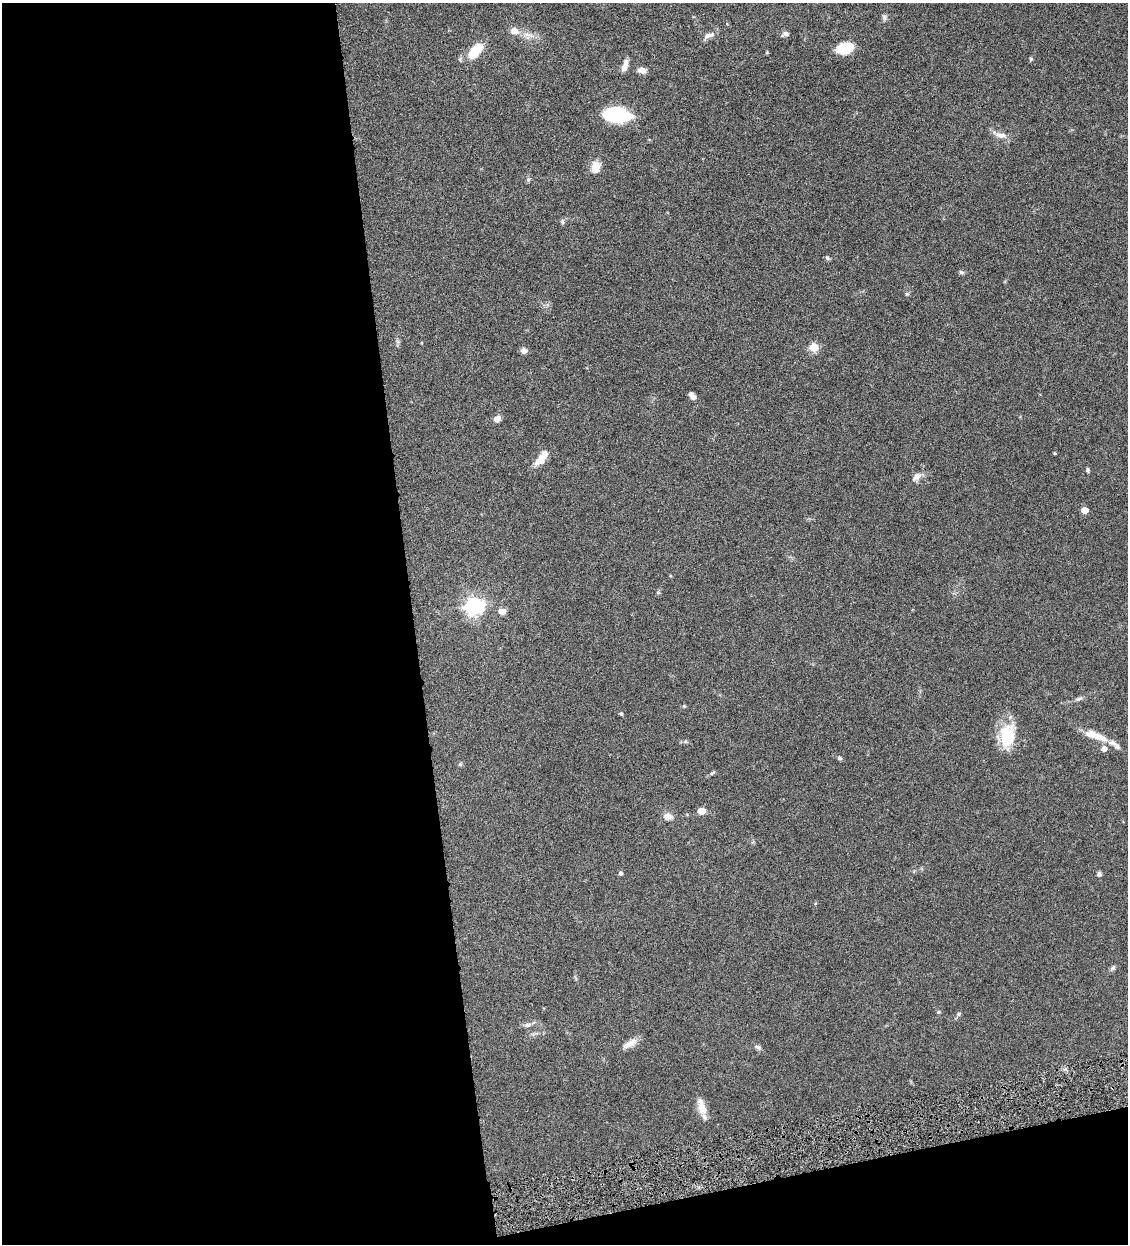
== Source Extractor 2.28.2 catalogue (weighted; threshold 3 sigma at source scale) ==
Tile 13 of 4 x 4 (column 1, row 4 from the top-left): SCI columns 262-1387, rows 3-1244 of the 4909 x 4973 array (HDU 1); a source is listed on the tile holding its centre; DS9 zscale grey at full resolution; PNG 1130 x 1246 px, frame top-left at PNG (2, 3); no overlay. Shown black and unused: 40% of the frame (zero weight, under 4 of 8 exposures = <1% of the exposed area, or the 3 px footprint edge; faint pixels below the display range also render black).
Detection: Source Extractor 2.28.2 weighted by HDU 2 'WHT'; one run over the whole footprint, this tile lists its part. Background 0.0434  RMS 0.0037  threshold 0.0151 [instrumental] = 3 sigma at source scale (4.09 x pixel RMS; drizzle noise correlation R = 1.36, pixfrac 0.8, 0.05/0.05 arcsec/px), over >= 5 px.
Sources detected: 53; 3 inside a brighter listed object's ellipse — not listed separately; the other 50 listed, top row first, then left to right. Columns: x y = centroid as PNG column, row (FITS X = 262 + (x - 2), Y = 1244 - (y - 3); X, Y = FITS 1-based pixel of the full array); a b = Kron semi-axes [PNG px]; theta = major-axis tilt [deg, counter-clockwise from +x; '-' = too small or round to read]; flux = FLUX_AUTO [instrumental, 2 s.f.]
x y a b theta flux
884 17 8 7 - 0.84
514 31 10 8 -8 2.4
785 34 10 6 15 1.1
528 35 22 4 -11 2.3
709 35 16 6 19 1.8
845 48 19 11 13 8.1
475 51 21 10 49 8.4
1031 59 6 5 - 0.46
625 66 15 6 73 2.3
642 70 9 6 -12 2
617 114 21 11 -7 28
1000 135 15 7 -9 2.3
595 167 13 10 70 4
528 179 8 4 81 0.58
562 222 8 4 -81 0.51
827 258 6 5 - 0.61
961 272 7 5 -15 0.62
907 294 6 5 - 0.5
814 347 5 5 - 15
523 351 8 7 - 1.2
692 395 9 5 -55 1.4
497 419 9 7 35 1.6
542 458 19 8 51 4.9
1088 470 6 4 -81 0.52
917 477 12 7 41 2
1085 510 5 5 - 4.2
658 592 5 5 - 0.46
474 606 7 7 - 150
502 611 8 6 -9 2.2
1079 699 11 5 24 0.96
684 706 5 4 - 0.37
621 714 5 4 - 0.41
1007 736 28 18 86 13
1096 736 29 7 -20 6.5
686 742 6 4 -19 0.48
1104 749 5 5 - 2.1
839 758 6 5 - 0.57
460 764 5 5 - 0.43
712 773 9 3 33 0.58
701 811 6 5 - 3.5
666 815 12 8 61 1.7
620 873 5 4 - 0.83
1099 874 6 6 - 0.8
1113 968 8 6 44 0.77
938 1012 5 4 - 0.35
959 1014 7 4 28 0.62
528 1025 9 5 10 1.1
629 1044 21 7 30 2.8
758 1047 9 5 -18 0.93
701 1107 22 8 -73 4.3